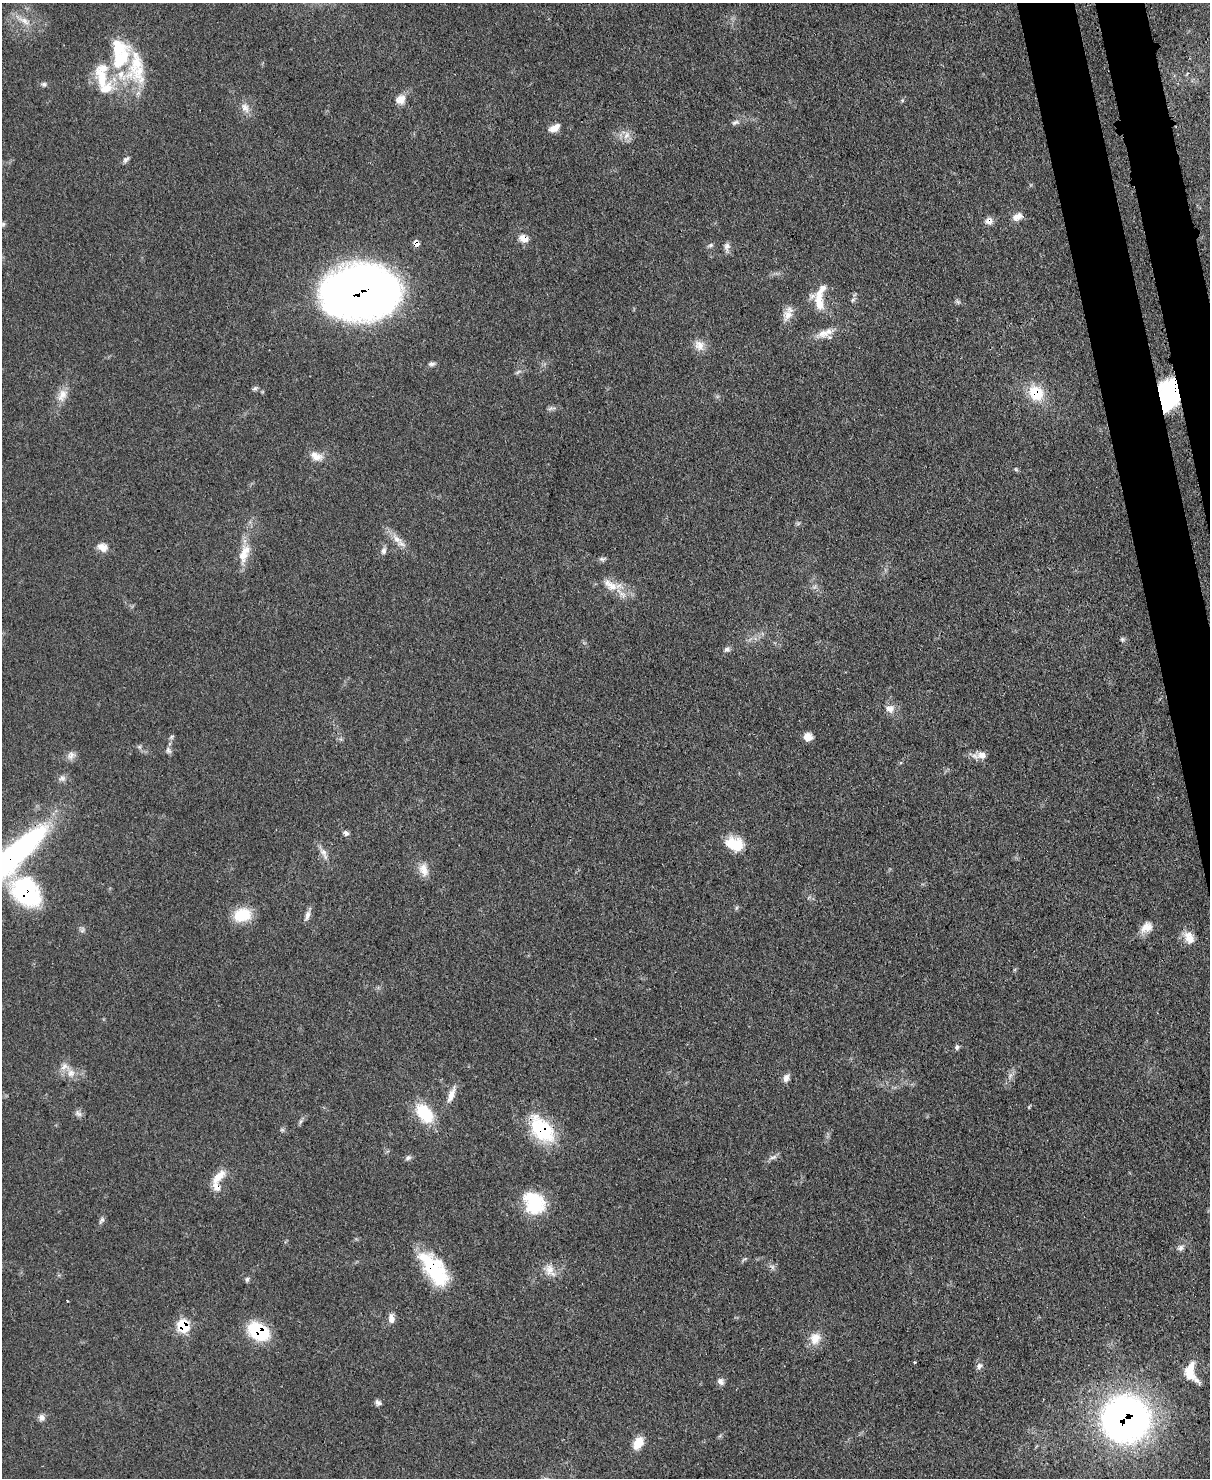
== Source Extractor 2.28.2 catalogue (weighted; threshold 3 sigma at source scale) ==
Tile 6 of 4 x 3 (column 2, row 2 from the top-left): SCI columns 1286-2493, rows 1690-3165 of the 4991 x 4970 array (HDU 1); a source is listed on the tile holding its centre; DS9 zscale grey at full resolution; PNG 1212 x 1480 px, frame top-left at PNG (2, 3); no overlay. Shown black and unused: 4% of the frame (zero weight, under 3 of 4 exposures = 9% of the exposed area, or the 3 px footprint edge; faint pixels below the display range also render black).
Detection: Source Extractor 2.28.2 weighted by HDU 2 'WHT'; one run over the whole footprint, this tile lists its part. Background 0.0551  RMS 0.004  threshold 0.0181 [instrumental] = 3 sigma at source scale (4.5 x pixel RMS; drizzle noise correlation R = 1.50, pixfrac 1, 0.05/0.05 arcsec/px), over >= 5 px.
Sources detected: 101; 10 inside a brighter listed object's ellipse — not listed separately; the other 91 listed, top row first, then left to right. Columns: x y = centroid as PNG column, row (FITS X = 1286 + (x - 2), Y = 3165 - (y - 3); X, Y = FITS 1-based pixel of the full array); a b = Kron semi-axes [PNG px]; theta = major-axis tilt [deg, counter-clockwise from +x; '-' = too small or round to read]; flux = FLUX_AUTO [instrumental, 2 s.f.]
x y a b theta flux
23 20 28 7 -28 5
136 68 50 24 -88 22
102 79 35 15 -80 12
44 84 7 6 - 1
401 99 13 11 48 3.8
902 100 6 3 -73 0.47
245 108 14 10 -58 3.1
735 122 11 6 16 1.3
554 128 14 7 29 3.5
626 135 12 8 60 2.9
126 159 10 5 43 1.2
1017 217 13 8 23 3.2
989 221 9 9 - 2.5
3 224 6 6 - 0.75
523 238 11 8 -28 3.7
416 243 7 6 - 2.5
711 245 6 5 - 0.83
727 247 12 8 86 1.8
360 292 54 36 5 500
853 300 7 5 45 0.86
819 301 27 10 -85 8.4
958 302 7 5 -44 0.79
788 315 16 13 60 4.1
823 333 19 11 16 4.8
699 345 15 12 -53 3.9
431 364 9 5 -1 1.2
518 372 10 4 32 0.95
255 388 7 5 43 0.89
1036 393 19 16 -50 13
1169 394 29 18 82 39
62 395 19 12 66 4.8
550 408 9 3 45 0.76
316 456 18 10 -21 4.1
1016 469 6 4 -59 0.57
397 539 19 8 -43 4.3
102 547 13 9 -25 3.5
384 551 10 6 74 1.5
243 556 17 14 87 5.4
602 559 9 5 -9 0.97
610 585 26 13 -31 7.7
1122 639 7 6 - 0.79
727 649 9 6 14 1.2
890 709 12 9 -9 3.1
808 737 10 8 -14 3.6
168 750 10 6 -65 1.2
71 755 12 10 51 2.2
982 755 13 10 -5 3.2
62 778 10 8 5 1.7
346 833 7 5 -49 1.4
734 844 21 15 -18 11
323 852 14 7 -44 2.5
7 861 94 18 42 140
424 870 19 11 -75 4.4
26 892 33 24 -43 47
736 908 6 4 72 0.59
242 915 20 15 16 12
307 915 14 6 73 2.1
1146 927 16 12 34 4.5
1189 937 18 11 -69 4.8
957 1047 7 6 - 0.97
71 1073 11 11 - 3.7
1010 1076 8 5 46 1.3
786 1078 10 7 72 2.1
451 1095 23 8 70 4
78 1113 11 7 -34 1.5
424 1113 26 16 -51 16
300 1121 9 4 71 0.86
542 1129 33 20 -49 29
773 1157 12 5 17 1.4
408 1158 9 6 29 1.1
218 1176 22 9 47 5.8
534 1203 26 21 -55 21
102 1220 9 6 55 1.1
1180 1248 8 7 - 1.5
772 1267 9 6 -35 1.3
434 1269 41 18 -54 30
549 1270 16 12 -90 4.4
247 1279 7 5 88 0.84
67 1301 3 2 - 0.45
391 1318 12 7 -86 2.7
183 1326 8 7 - 19
259 1331 21 14 -33 25
815 1338 17 13 67 5.5
915 1362 3 2 - 0.61
979 1366 7 7 - 1.7
1190 1370 20 10 70 7.1
720 1381 10 8 -53 1.7
378 1403 8 6 -36 1.4
42 1418 9 8 - 1.9
1125 1419 36 35 - 220
638 1443 14 9 60 6.7
Overlapping masked pixels (flux is a lower limit): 13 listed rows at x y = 989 221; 523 238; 416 243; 360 292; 1036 393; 1169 394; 7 861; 26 892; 542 1129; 434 1269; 183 1326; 259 1331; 1125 1419
Isophote crosses this tile's border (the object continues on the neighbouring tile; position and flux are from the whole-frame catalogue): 1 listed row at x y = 7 861